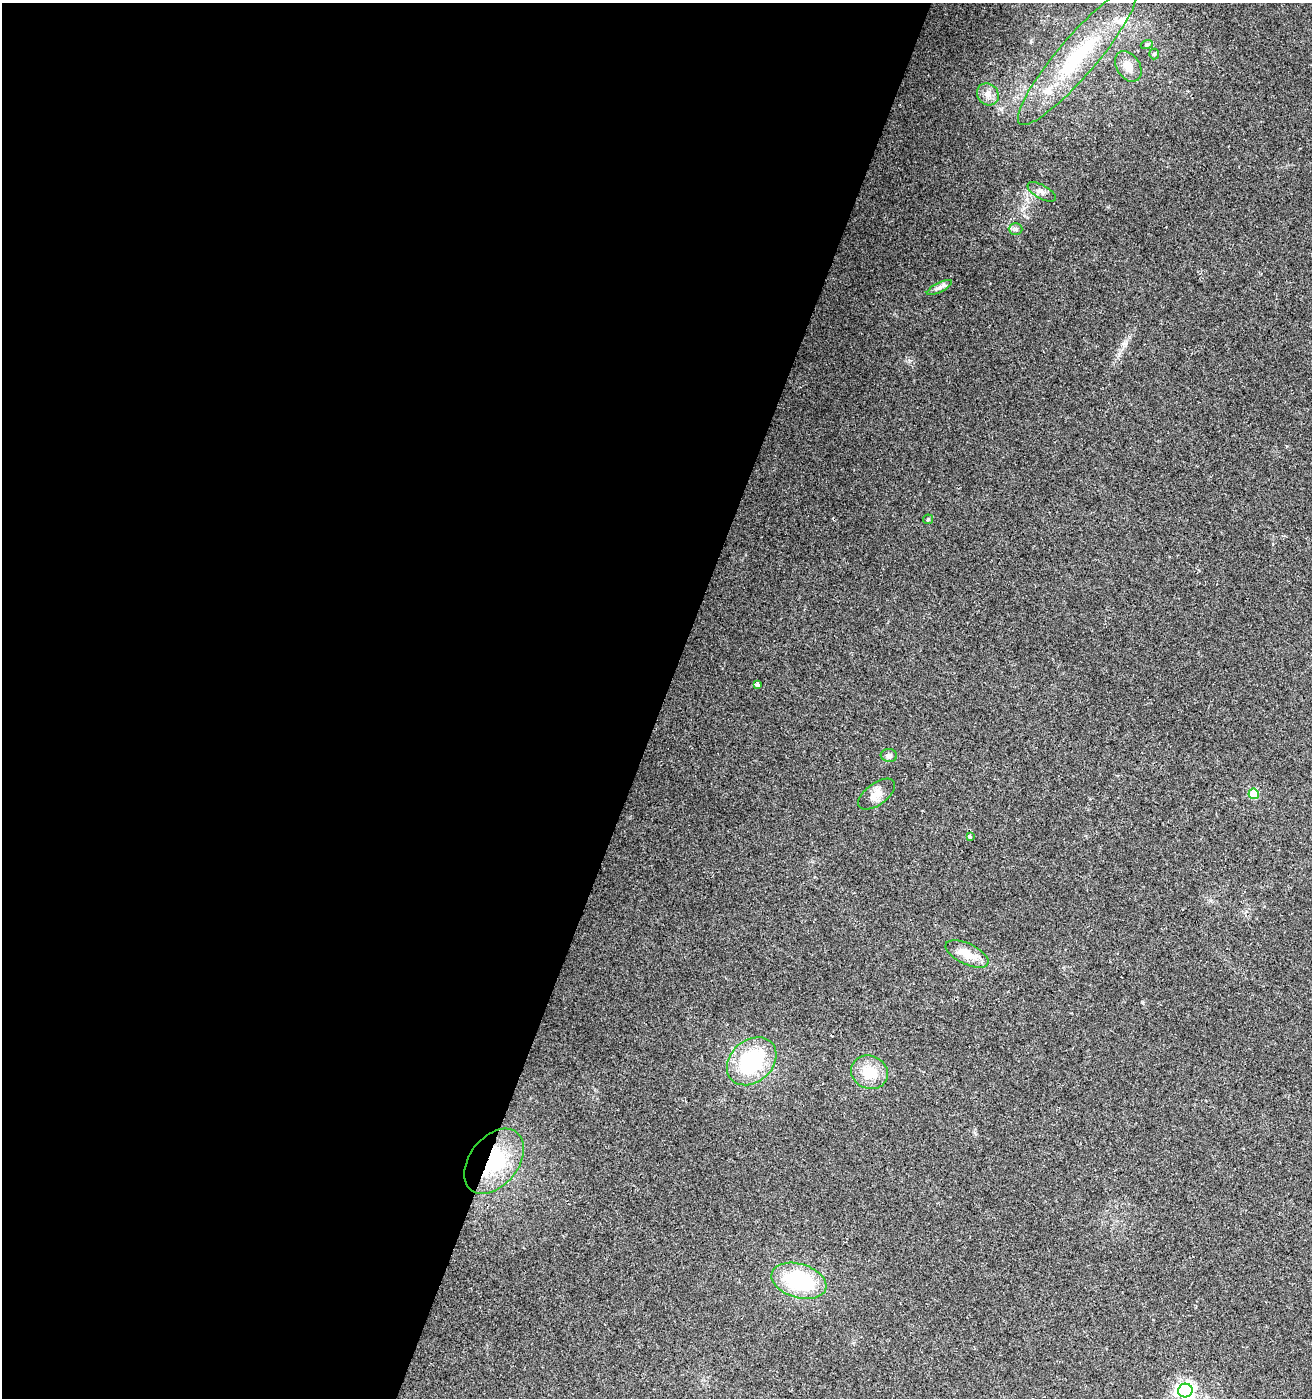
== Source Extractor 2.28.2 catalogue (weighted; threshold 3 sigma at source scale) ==
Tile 5 of 4 x 4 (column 1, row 2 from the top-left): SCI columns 274-1583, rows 2795-4190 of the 5720 x 5593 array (HDU 1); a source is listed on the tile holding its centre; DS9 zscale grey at full resolution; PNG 1314 x 1400 px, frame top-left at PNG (2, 3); each listed source drawn as its Kron ellipse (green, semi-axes under 4 px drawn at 4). Shown black and unused: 51% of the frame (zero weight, under 2 of 3 exposures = <1% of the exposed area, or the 3 px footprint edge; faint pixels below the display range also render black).
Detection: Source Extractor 2.28.2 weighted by HDU 2 'WHT'; one run over the whole footprint, this tile lists its part. Background 0.0617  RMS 0.0093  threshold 0.0418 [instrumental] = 3 sigma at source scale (4.5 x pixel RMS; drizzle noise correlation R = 1.50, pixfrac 1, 0.0396/0.0396 arcsec/px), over >= 5 px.
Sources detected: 22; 2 inside a brighter listed object's ellipse — not listed separately; the other 20 listed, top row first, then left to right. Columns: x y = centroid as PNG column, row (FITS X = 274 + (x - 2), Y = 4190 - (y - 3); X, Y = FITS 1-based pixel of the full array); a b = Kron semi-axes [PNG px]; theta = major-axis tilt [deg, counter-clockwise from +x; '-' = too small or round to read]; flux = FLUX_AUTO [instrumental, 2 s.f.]
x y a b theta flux
1147 44 6 4 18 1.3
1154 54 5 5 - 1.2
1077 57 88 19 49 85
1128 66 16 11 -57 11
988 94 12 10 -47 6.5
1042 192 15 7 -29 4.5
1016 229 7 6 - 2.2
939 287 14 4 27 3.7
928 519 5 5 - 1.1
757 685 4 3 - 7.4
889 755 8 6 -6 3.5
876 794 21 11 36 10
1254 794 5 5 - 44
970 837 4 3 - 1.5
967 954 23 10 -26 17
752 1061 27 21 42 78
870 1072 19 16 -23 23
494 1161 37 24 52 64
799 1281 28 17 -17 81
1185 1390 7 7 - 340
Overlapping masked pixels (flux is a lower limit): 1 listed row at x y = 494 1161
Isophote crosses this tile's border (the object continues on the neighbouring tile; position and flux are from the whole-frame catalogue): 1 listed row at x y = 1185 1390
Unlisted compact peaks at least as high as the median listed source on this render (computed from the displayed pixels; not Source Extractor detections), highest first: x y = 1125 343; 1027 217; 909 361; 1119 354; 1024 208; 1287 446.